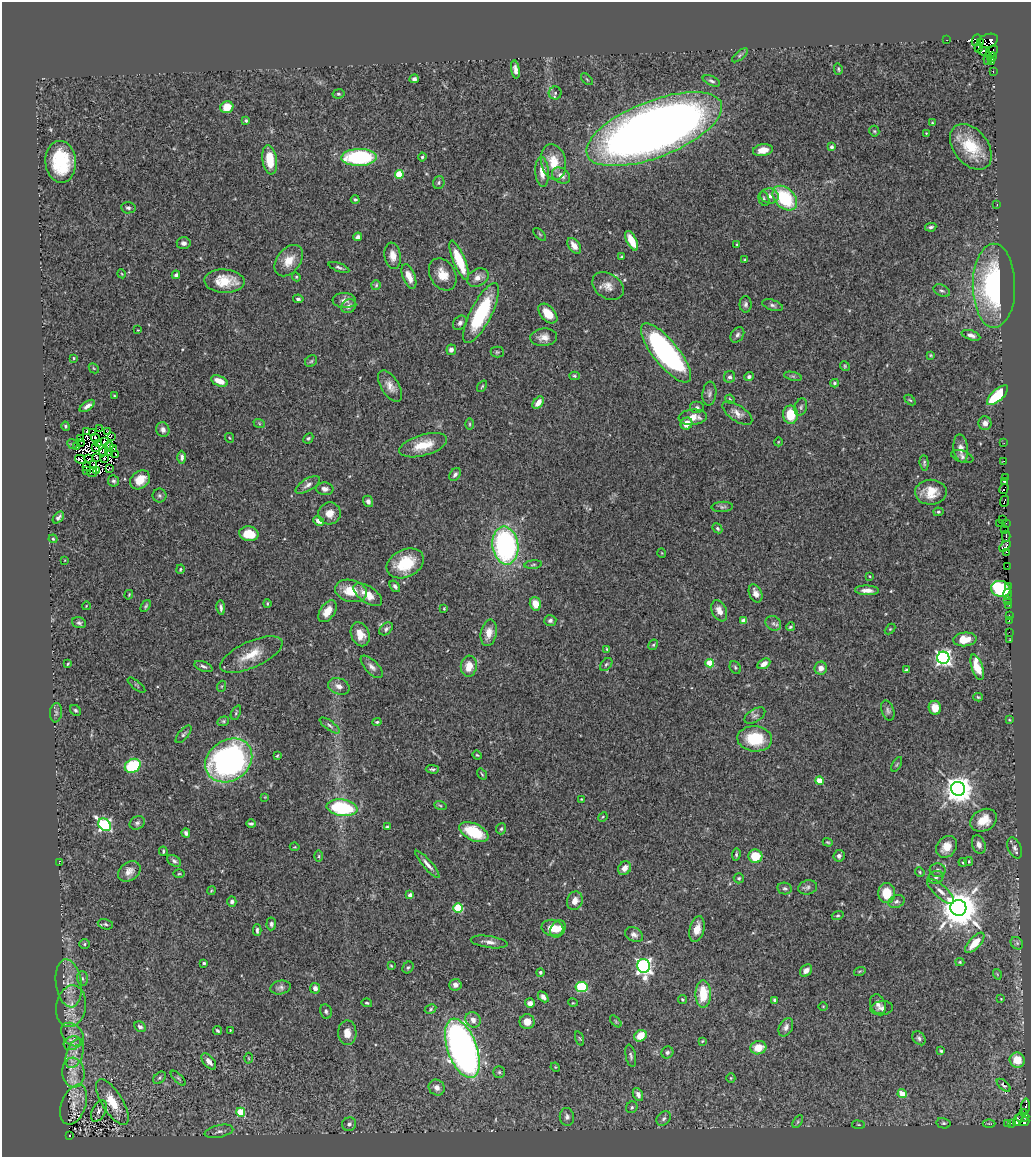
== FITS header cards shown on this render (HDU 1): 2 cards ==
NAXIS1  =                 1029
NAXIS2  =                 1155

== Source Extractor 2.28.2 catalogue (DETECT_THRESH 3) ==
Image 1029 x 1155 px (HDU 1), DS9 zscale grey, 1 PNG px = 1 image px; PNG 1033 x 1159 px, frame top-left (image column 1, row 1155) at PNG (2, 2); each listed source drawn as its Kron ellipse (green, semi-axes under 4 px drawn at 4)
Background 0.488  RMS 0.017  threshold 0.0518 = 3 sigma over >= 5 px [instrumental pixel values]
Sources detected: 407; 7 with non-positive FLUX_AUTO (blend fragments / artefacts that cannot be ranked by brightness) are neither listed nor drawn; the other 400 listed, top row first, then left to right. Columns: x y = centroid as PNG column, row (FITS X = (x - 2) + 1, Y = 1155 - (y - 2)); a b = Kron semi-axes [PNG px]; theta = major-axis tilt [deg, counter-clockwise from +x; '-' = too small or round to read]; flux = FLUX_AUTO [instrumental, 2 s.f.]
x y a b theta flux
947 40 3 2 - 0.87
976 40 6 4 65 350
988 41 10 6 19 170
980 42 4 3 - 66
979 48 5 3 - 380
984 51 6 3 -19 100
992 52 7 4 44 860
740 55 9 4 40 2.4
992 57 5 3 - 720
988 58 6 4 85 1000
992 62 4 3 - 390
515 69 9 4 -80 5.2
838 69 6 3 -77 1.5
993 71 3 2 - 39
414 79 5 4 - 3
587 79 7 3 -45 1.2
711 81 9 4 -23 2.8
555 93 6 6 - 2.8
338 94 6 4 10 2
227 107 6 6 - 22
246 121 4 3 - 1.9
932 123 3 3 - 1.2
654 129 72 28 21 1500
874 131 5 5 - 1.8
926 133 3 3 - 0.88
832 147 4 4 - 3
971 147 26 17 -51 47
763 150 10 6 9 12
359 157 17 8 2 120
422 157 4 4 - 1.8
270 160 15 7 -81 30
61 162 21 15 -86 63
553 162 18 12 -77 25
542 172 15 6 -86 14
399 175 4 4 - 41
561 176 10 7 -32 8.3
439 183 7 5 73 2.2
770 196 9 7 -14 7.3
785 198 14 9 -46 73
355 199 4 3 - 1.6
764 199 7 5 -74 2.4
997 204 3 2 - 1.6
128 208 7 5 -6 2.9
931 227 5 3 - 2.5
540 234 8 3 -45 1.3
358 237 4 4 - 4.3
632 241 11 5 -64 20
184 243 7 6 - 4.7
737 244 3 3 - 1.3
574 246 9 5 -53 9.7
393 256 13 8 -81 10
622 257 4 4 - 1.7
459 260 21 6 -68 44
745 260 4 4 - 1.3
289 261 17 12 52 18
339 267 11 4 -20 2.7
122 274 4 3 - 1.1
443 274 17 12 -59 18
176 275 4 4 - 3.3
409 276 13 6 -68 12
296 277 4 4 - 1.3
478 278 11 8 28 9.4
224 281 20 11 -3 30
376 285 5 5 - 1.6
608 286 17 12 -35 11
994 286 42 21 -90 180
942 291 8 5 -26 2.8
298 299 5 4 - 2.3
344 300 12 7 -3 6.6
746 304 8 6 -89 3.1
772 305 11 5 -18 3.3
349 306 8 6 32 5.4
481 313 33 10 63 92
548 313 11 7 -47 20
460 323 8 6 47 3.6
138 330 3 2 - 0.72
737 335 8 6 57 3.4
971 335 9 4 -18 4.7
544 337 13 9 5 9.1
451 350 5 4 - 6.2
497 352 6 5 - 1.8
666 353 36 12 -51 260
931 355 4 3 - 1.1
74 358 4 3 - 1.2
311 361 6 5 - 1.9
845 366 5 4 - 1.5
94 368 5 3 - 1.1
574 376 5 4 - 1.9
793 376 9 3 -13 2.1
730 377 6 5 - 2.9
749 377 5 4 - 2.8
219 381 9 5 -22 14
835 383 4 3 - 1.8
390 386 17 9 -58 10
482 386 6 4 54 1.5
709 393 12 7 83 3.9
997 395 13 5 42 64
114 396 3 3 - 1.1
730 399 5 4 - 1.4
910 400 6 4 -43 1.6
538 403 7 4 53 10
87 406 9 4 35 5.8
801 407 9 6 72 2.9
697 408 7 6 - 3.6
737 413 17 8 -34 8.1
790 415 9 7 -88 31
693 417 14 7 4 12
259 423 6 4 -20 1.3
985 423 7 6 - 5.1
469 424 6 4 90 1.3
687 424 6 5 - 13
65 426 5 4 - 1.8
99 429 3 2 - 2.1
163 430 7 6 - 4.8
86 431 3 2 - 1.7
108 432 3 2 - 0.42
93 433 3 2 - 0.6
111 436 3 2 - 1.5
80 438 3 2 - 2.5
96 438 4 2 - 0.99
230 438 5 3 - 1
308 438 6 4 44 1.9
104 442 3 2 - 0.74
778 442 4 3 - 0.77
81 443 2 2 - 1.7
98 443 3 2 - 1.2
1004 443 2 2 - 7.8
72 444 5 4 - 1.7
423 445 25 10 16 27
77 447 2 2 - 1.1
109 447 5 2 - 0.94
95 448 3 2 - 1.4
114 448 2 2 - 1.5
961 448 14 7 -82 8.4
104 451 5 2 - 1.1
108 452 2 2 - 0.53
116 454 2 2 - 0.53
97 457 4 2 - 2.1
182 457 6 4 -90 3.3
962 457 11 5 -17 4
104 458 2 2 - 1.4
80 459 5 2 - 1.5
89 459 3 2 - 1.2
1004 461 2 2 - 9
924 463 8 4 -85 2.2
94 465 3 2 - 1.4
86 466 3 2 - 1.7
109 468 3 2 - 0.24
87 470 2 2 - 1
97 470 2 2 - 0.84
92 473 5 3 - 2.3
455 474 7 5 51 3.4
1005 477 3 2 - 9
140 480 11 8 40 19
114 481 6 5 - 2.5
1005 481 3 2 - 12
308 485 14 6 31 5.4
325 489 8 6 -4 4.9
1004 489 5 3 - 280
931 492 16 12 1 21
159 496 7 7 - 2.6
368 501 6 5 - 3.6
1004 501 6 3 67 240
722 507 11 5 3 2.6
938 512 5 4 - 1.7
330 513 11 11 - 11
58 517 7 4 47 3.6
1002 520 2 2 - 34
319 521 5 4 - 9.2
1000 523 2 2 - 57
1006 523 2 2 - 5.8
717 528 5 4 - 2.1
1005 530 2 2 - 72
249 534 10 7 -11 24
1006 536 5 2 - 82
53 539 4 3 - 1.4
505 546 19 13 -83 240
1005 546 6 3 43 110
1006 552 3 2 - 21
662 553 5 3 - 0.87
65 560 3 2 - 0.68
405 563 19 13 25 43
533 565 8 3 6 1.7
1007 566 3 2 - 7.8
180 569 5 4 - 1.5
870 576 3 2 - 0.86
395 586 6 4 -54 3.3
1008 586 3 2 - 18
1001 589 10 8 -15 160
867 590 12 5 -2 7.3
351 591 16 11 -14 26
756 593 9 6 -65 8
1007 594 5 3 - 400
129 595 5 3 - 1.2
368 595 16 8 -34 16
1008 601 3 2 - 29
267 603 4 3 - 1.3
535 604 6 5 - 16
1009 605 2 2 - 3.1
86 606 4 2 - 0.82
146 606 6 4 54 1.8
221 608 7 3 -82 3.3
444 609 4 3 - 1.1
327 611 12 7 56 17
719 611 11 7 -66 10
1009 615 4 4 - 5.5
550 620 6 5 - 3.1
744 621 4 4 - 17
1009 621 3 2 - 10
79 623 7 5 -16 2.9
773 623 8 7 - 4
790 627 4 3 - 1.9
386 629 8 5 41 3.3
890 629 6 4 44 1.4
1009 632 2 2 - 2.6
489 633 13 8 79 12
360 634 12 9 -68 14
965 639 11 7 5 20
1010 640 3 2 - 0.63
653 645 5 4 - 1.6
607 649 4 3 - 1.3
251 655 33 13 24 27
943 658 6 6 - 410
710 663 4 4 - 44
68 664 4 2 - 1.2
606 664 7 5 49 2.2
764 664 7 4 32 7.9
203 666 9 5 -20 3.4
469 666 10 8 83 16
372 667 14 6 -46 5.9
735 667 7 5 -59 2
977 667 13 5 -71 27
821 668 6 6 - 6.1
906 670 4 3 - 2.1
136 685 11 3 -39 1.6
222 686 5 3 - 1.2
339 686 11 8 -22 7.3
978 697 5 3 - 1.4
935 708 7 6 - 12
75 710 6 5 - 2.4
888 711 10 6 -72 3.2
56 713 10 6 83 3.2
236 713 7 4 64 2
755 715 11 6 31 3.7
1009 720 4 3 - 1.1
223 721 6 4 20 1.8
377 722 4 4 - 2
330 725 12 4 -36 3.5
183 734 11 5 50 2.8
755 739 17 12 -5 43
477 755 5 4 - 1.2
277 756 3 3 - 1.2
229 760 25 20 35 340
897 764 8 3 60 1.3
133 766 8 6 32 58
432 769 6 3 -1 2.2
482 774 6 3 -55 1.4
820 781 4 4 - 29
958 789 7 7 - 1700
265 797 4 4 - 0.85
581 799 2 2 - 0.8
440 805 6 4 -20 1.9
342 808 15 8 -8 94
603 817 5 4 - 1.3
984 820 14 10 29 20
137 823 8 6 33 3.1
251 824 5 3 - 2.1
105 825 7 5 -40 190
387 827 3 3 - 1.7
501 829 5 5 - 1.9
474 832 15 8 -26 48
186 833 4 3 - 3.2
828 842 5 3 - 1.3
979 845 9 6 -70 7.2
295 847 5 3 - 1.2
947 847 12 9 51 17
1015 848 11 6 -66 4.6
163 851 5 3 - 1.7
736 854 6 4 85 1.9
319 856 6 4 89 1.6
755 856 7 6 - 31
839 856 6 5 - 3.6
174 861 7 5 -32 2.8
969 861 4 3 - 1.5
59 862 4 2 - 0.68
963 862 4 3 - 1.2
427 864 17 4 -49 6.3
625 868 7 6 - 9.8
938 870 8 6 -13 4.1
129 871 12 9 36 8.6
920 872 5 4 - 1.3
179 874 5 3 - 1.2
936 877 7 6 - 3.3
739 878 5 5 - 1.8
808 887 9 7 15 3.5
785 888 7 6 - 2.5
211 891 4 3 - 1.1
940 891 17 6 -42 8.2
887 893 10 8 -85 29
410 895 4 3 - 3.9
575 901 9 7 71 8.5
896 901 8 6 19 3.5
232 902 5 4 - 3.9
458 908 5 4 - 66
958 908 8 8 - 3900
838 916 6 4 16 1.6
105 924 8 5 -12 2.6
271 924 6 5 - 2.6
552 928 11 8 -9 16
558 929 9 7 57 13
697 929 13 7 76 11
257 930 6 3 -87 2.7
634 935 9 7 -29 4.9
489 942 18 6 -8 7.2
975 943 12 5 48 23
1017 943 7 5 -45 2.5
84 944 5 5 - 1.8
960 962 4 4 - 1.3
204 963 3 3 - 2.6
391 966 3 3 - 1.1
644 966 7 6 - 470
408 967 6 5 - 2.2
806 971 7 5 45 7.1
860 971 6 3 18 1.3
540 972 4 4 - 1.9
997 974 5 3 - 1
82 978 7 5 -88 2.4
69 983 24 13 -82 19
455 985 6 6 - 5.9
281 987 10 7 11 4.1
582 987 6 5 - 98
315 988 5 5 - 6.1
703 994 13 7 90 33
543 997 6 4 -45 4.6
682 999 5 4 - 2.2
1001 999 4 3 - 0.85
775 1000 3 3 - 6.3
367 1003 5 3 - 1.7
530 1003 5 4 - 5.9
573 1003 5 3 - 0.92
878 1004 10 7 -68 5
71 1006 21 15 80 20
823 1006 5 3 - 0.94
882 1008 11 7 7 4.8
431 1009 6 4 29 1.7
326 1011 7 5 -77 2.7
473 1020 8 7 - 6.8
616 1021 7 4 -45 1.7
527 1022 7 7 - 11
140 1027 6 5 - 3.1
786 1027 10 6 63 5.7
230 1030 3 2 - 0.8
218 1031 4 3 - 1.7
347 1033 12 9 -89 11
72 1035 13 9 -48 8.9
640 1036 6 5 - 21
580 1038 7 3 -71 1.4
919 1038 8 5 -52 3.3
702 1041 4 3 - 1.1
72 1043 9 6 19 5
462 1048 31 14 -70 670
758 1048 8 6 15 19
941 1051 3 3 - 1.5
667 1052 6 5 - 2.9
75 1053 15 8 70 12
631 1056 11 5 -79 3
248 1058 5 3 - 1.1
1017 1060 8 7 - 18
209 1061 9 5 -50 7.3
555 1067 5 4 - 0.96
499 1072 5 5 - 2.1
73 1073 15 11 -85 15
160 1078 7 5 43 2.5
178 1078 9 4 -45 2
731 1078 5 4 - 1.5
1004 1085 8 4 -41 1.8
437 1088 8 7 - 7.5
638 1094 7 5 -64 5.6
902 1094 4 4 - 17
112 1102 26 10 -58 30
74 1105 21 12 69 13
1026 1106 8 3 86 2.3
632 1107 6 5 - 2.3
99 1111 12 6 63 4.6
241 1112 5 4 - 49
1024 1112 4 2 - 19
567 1117 9 7 -84 4.4
1023 1117 7 4 8 29
664 1119 8 6 46 4
1018 1119 7 4 65 170
798 1121 7 4 59 1.9
1024 1122 5 4 - 390
943 1123 7 5 -14 2.3
989 1123 6 4 0 1.7
1007 1123 2 2 - 5.5
1011 1123 3 2 - 7.7
349 1124 7 6 - 4.7
858 1125 6 3 -9 1.2
219 1131 14 6 13 5.2
69 1135 3 2 - 20
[7 non-positive-flux detections neither listed nor drawn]